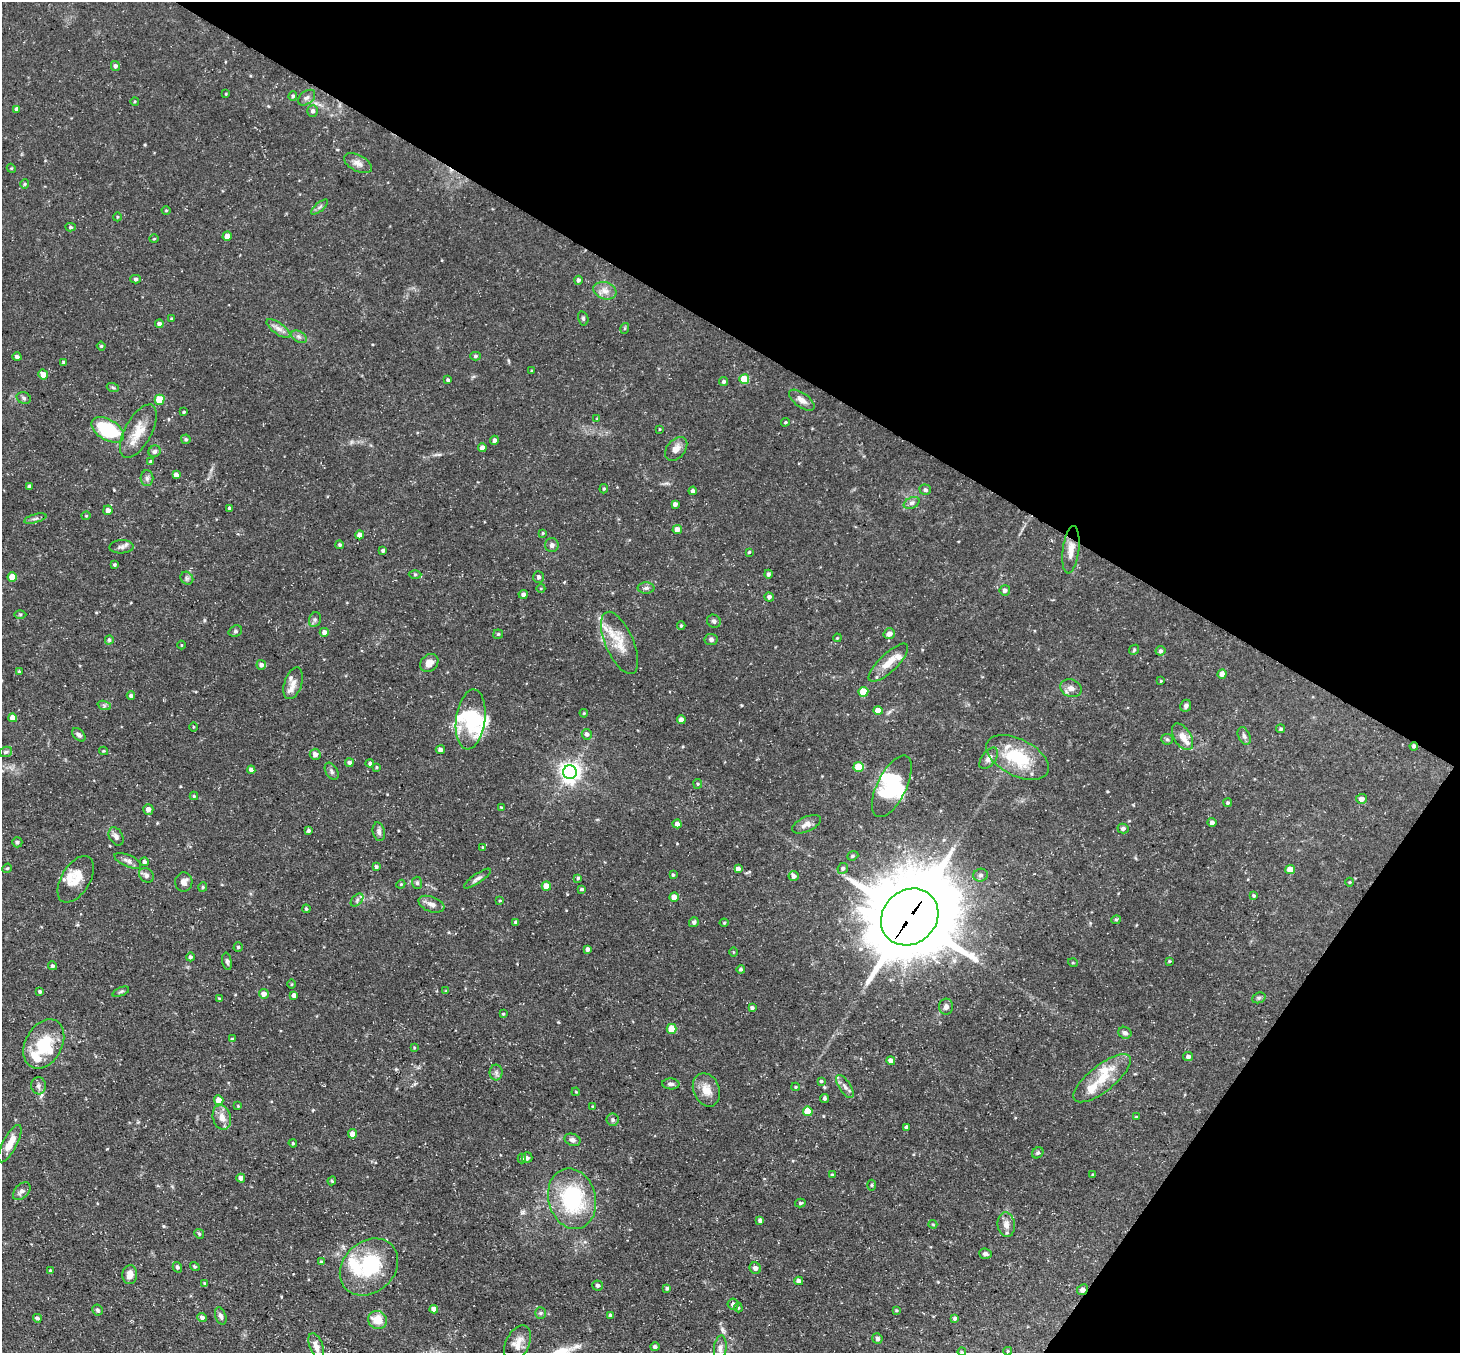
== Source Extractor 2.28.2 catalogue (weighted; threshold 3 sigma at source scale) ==
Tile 8 of 4 x 4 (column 4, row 2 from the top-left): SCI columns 4377-5834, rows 2993-4343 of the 5834 x 5843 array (HDU 1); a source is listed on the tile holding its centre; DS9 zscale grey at full resolution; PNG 1462 x 1355 px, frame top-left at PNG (2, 2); each listed source drawn as its Kron ellipse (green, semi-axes under 4 px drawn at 4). Shown black and unused: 31% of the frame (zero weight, under 3 of 5 exposures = <1% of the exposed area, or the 3 px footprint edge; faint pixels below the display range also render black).
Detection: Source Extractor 2.28.2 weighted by HDU 2 'WHT'; one run over the whole footprint, this tile lists its part. Background 0.0791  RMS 0.0042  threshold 0.0187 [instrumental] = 3 sigma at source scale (4.5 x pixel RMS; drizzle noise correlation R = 1.50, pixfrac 1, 0.05/0.05 arcsec/px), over >= 5 px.
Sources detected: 305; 7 inside a brighter object's white glare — neither listed nor drawn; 18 inside a brighter listed object's ellipse — not listed separately; the other 280 listed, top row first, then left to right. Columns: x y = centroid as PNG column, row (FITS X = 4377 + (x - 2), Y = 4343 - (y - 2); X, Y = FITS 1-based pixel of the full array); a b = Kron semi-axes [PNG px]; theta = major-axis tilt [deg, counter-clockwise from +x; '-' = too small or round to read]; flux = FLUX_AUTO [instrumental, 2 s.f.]
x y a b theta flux
115 66 5 4 - 1.2
226 94 3 3 - 0.31
293 96 4 4 - 0.69
307 98 10 6 39 1.4
135 101 4 3 - 0.38
17 109 4 4 - 1.4
313 111 6 5 - 1.2
358 163 15 8 -27 2.4
11 168 5 3 - 0.38
25 184 5 4 - 0.51
320 207 10 3 40 0.86
166 210 4 3 - 0.34
117 217 4 3 - 0.37
71 227 5 4 - 0.65
227 236 4 4 - 2.7
154 239 4 3 - 0.4
136 279 5 4 - 0.85
578 280 4 4 - 1
605 291 12 8 -19 2.9
583 318 7 5 -76 0.74
172 319 3 3 - 0.54
159 324 4 4 - 1.9
625 328 5 3 - 0.4
278 329 14 5 -36 2.2
299 337 8 5 -30 1.1
101 346 4 4 - 0.51
475 356 5 4 - 0.66
17 357 4 4 - 1.2
64 362 3 3 - 0.72
532 371 4 3 - 0.34
43 374 5 4 - 3.4
744 379 5 5 - 11
448 380 3 3 - 0.77
724 382 5 4 - 0.96
113 388 6 4 -21 0.6
24 398 7 5 -19 0.98
160 400 5 5 - 13
802 400 15 7 -36 2.8
184 412 4 3 - 0.44
597 419 4 4 - 0.35
785 422 4 3 - 0.46
660 429 4 3 - 0.32
108 430 18 10 -30 28
138 431 29 13 61 8.1
186 439 5 4 - 0.76
494 440 4 4 - 1.3
482 448 4 4 - 2
676 449 13 9 49 3
154 451 6 5 - 0.93
151 462 4 4 - 0.55
176 475 4 4 - 2.1
147 478 8 6 -89 1.1
29 487 3 3 - 0.86
604 489 5 4 - 0.55
925 490 6 5 - 1.1
693 491 4 4 - 1.1
912 503 8 5 27 1.2
675 504 4 4 - 1.4
229 508 4 3 - 0.87
108 510 5 4 - 2.2
86 516 4 4 - 0.41
35 519 11 3 15 1
677 529 4 4 - 2.8
543 533 4 3 - 0.46
360 535 4 4 - 2.4
340 545 4 4 - 0.8
552 545 7 7 - 1.4
121 547 12 6 2 1.5
383 550 4 3 - 0.9
1071 550 24 8 83 4.4
749 552 4 3 - 0.39
114 564 3 3 - 0.59
415 574 6 4 1 0.59
768 574 4 4 - 1
12 577 4 4 - 5.6
539 577 6 5 - 1.1
187 578 7 5 -45 0.99
541 588 4 3 - 0.33
646 588 8 5 1 1.1
1005 590 5 5 - 1.3
523 594 4 4 - 1.3
769 597 5 4 - 1.1
20 614 6 4 0 0.59
315 620 7 6 - 1
714 621 7 6 - 1.1
681 626 4 4 - 0.52
235 631 7 5 21 0.78
324 632 4 4 - 2.1
498 634 5 4 - 0.53
889 634 6 5 - 2.8
837 638 4 3 - 0.37
711 639 6 5 - 0.97
109 640 5 4 - 0.81
620 643 33 14 -66 9.5
181 645 4 3 - 0.32
1134 650 6 4 47 0.55
1160 651 5 4 - 0.95
429 663 10 8 42 3.2
888 663 26 9 43 5.8
261 665 5 5 - 1.5
19 671 4 3 - 0.57
1222 674 5 4 - 2.1
1161 681 3 3 - 0.32
293 683 16 8 72 3.5
1071 688 11 8 -22 2.5
863 692 5 5 - 10
131 696 4 4 - 1
104 705 7 4 -19 0.75
1186 706 6 5 - 1.1
878 710 5 4 - 4.8
584 713 4 3 - 0.42
13 718 4 4 - 3.7
471 719 30 14 83 15
681 719 4 4 - 1.9
193 727 4 3 - 0.32
1280 729 4 4 - 0.57
587 734 5 5 - 1.2
79 735 8 5 -44 1.1
1244 736 9 6 -67 1.2
1182 737 15 8 -57 3.9
1167 739 5 5 - 0.58
1414 746 4 4 - 1.1
440 750 4 4 - 1.7
104 751 4 4 - 0.43
6 752 6 5 - 0.7
315 754 5 5 - 2.1
1017 757 34 18 -27 21
989 758 12 7 52 2.2
349 763 4 4 - 1.1
370 763 4 4 - 0.9
377 767 4 3 - 0.43
859 767 5 5 - 12
251 770 4 4 - 1.3
332 771 9 6 -60 1.1
570 772 7 7 - 260
698 784 5 4 - 0.47
892 786 34 14 63 15
194 796 4 4 - 0.53
1361 799 5 5 - 2.3
1228 803 4 4 - 0.67
501 807 4 3 - 0.32
148 809 5 5 - 1.8
1212 822 4 4 - 1.3
677 824 4 4 - 1.8
806 824 15 7 25 2.4
1123 828 5 5 - 1.2
308 830 4 4 - 0.85
379 832 9 6 -78 1.5
116 836 10 6 -62 1.5
17 842 5 5 - 0.72
482 847 3 2 - 0.27
853 856 6 4 21 0.62
128 861 14 6 -24 1.8
144 862 4 4 - 0.86
376 867 4 4 - 0.78
7 868 5 4 - 0.49
843 868 5 5 - 0.94
738 869 4 4 - 2
1290 869 5 4 - 4.8
146 875 8 6 -43 1.3
673 875 3 3 - 0.52
981 875 7 6 - 1.2
793 876 5 5 - 1.5
578 878 4 4 - 0.55
76 879 26 14 58 7.7
477 879 16 5 34 1.4
184 882 9 8 - 2.3
1350 882 4 3 - 0.32
417 883 6 5 - 0.78
401 884 4 3 - 0.39
546 886 5 4 - 4.6
203 887 5 4 - 0.51
582 889 4 3 - 0.61
1254 896 4 4 - 0.57
674 897 4 4 - 4
357 900 8 4 47 1
500 901 4 2 - 0.36
431 904 13 7 -21 2.6
306 909 4 4 - 0.5
910 917 30 26 43 4900
1116 920 5 4 - 0.52
694 922 5 5 - 0.93
516 923 4 3 - 1.2
724 923 4 4 - 0.46
238 947 4 4 - 0.6
588 949 4 4 - 1.2
733 952 5 3 - 0.34
190 957 4 4 - 0.84
227 961 9 4 -80 1
1169 961 3 3 - 0.41
1073 963 5 3 - 0.38
52 966 4 4 - 0.74
741 969 4 4 - 0.82
292 984 5 3 - 0.41
40 991 3 3 - 0.58
446 991 4 3 - 0.41
121 992 9 3 21 0.58
264 994 5 5 - 2.2
294 995 4 4 - 1.6
1259 998 7 5 20 0.7
219 999 4 3 - 0.49
946 1007 8 7 - 1.5
752 1008 4 3 - 0.88
503 1014 4 3 - 0.42
672 1029 5 5 - 8.4
1125 1033 7 5 -32 1.2
232 1039 4 4 - 0.55
44 1044 26 18 61 17
414 1048 4 3 - 0.36
1188 1056 5 4 - 1.1
891 1061 4 4 - 2.2
496 1072 8 6 -88 1.3
1102 1078 35 13 39 10
821 1081 4 3 - 0.56
671 1084 8 5 -3 1.2
39 1086 8 7 - 1.5
796 1087 4 4 - 0.42
845 1087 13 6 -56 1.8
706 1090 17 13 -65 5.2
576 1092 4 3 - 0.34
824 1098 4 4 - 0.76
219 1100 5 4 - 4.1
238 1106 3 3 - 0.31
593 1107 4 3 - 0.69
808 1111 5 4 - 9.4
222 1117 12 9 -74 3.6
1136 1117 3 2 - 0.45
613 1120 6 6 - 0.9
907 1127 3 3 - 0.73
352 1134 5 4 - 2.8
572 1140 8 6 -20 1.4
293 1143 4 3 - 0.45
10 1144 21 7 62 5.6
1038 1153 6 5 - 0.68
527 1158 5 5 - 1
522 1159 5 4 - 0.63
832 1174 4 2 - 0.36
1093 1175 4 3 - 0.59
241 1178 4 4 - 1.8
332 1181 4 4 - 0.51
872 1185 5 3 - 0.44
22 1191 10 6 47 1.8
572 1199 31 23 -74 37
800 1203 5 4 - 0.68
760 1220 4 4 - 1.2
933 1224 4 4 - 0.41
1006 1225 12 8 -84 2.7
199 1234 5 4 - 0.62
985 1254 6 5 - 1.2
321 1262 4 3 - 0.78
195 1266 5 3 - 0.56
177 1267 5 4 - 1
369 1267 32 25 42 27
755 1268 6 5 - 1.5
51 1271 4 4 - 0.83
130 1275 9 7 86 3
799 1281 4 4 - 2
205 1284 4 3 - 0.63
598 1285 5 5 - 0.98
667 1288 4 4 - 0.79
1082 1290 6 5 - 1.7
733 1304 6 5 - 1.3
738 1308 5 4 - 0.56
434 1309 4 4 - 2.3
97 1310 5 5 - 0.87
896 1310 4 4 - 0.41
540 1313 6 5 - 0.71
221 1316 9 5 -70 1.3
611 1316 4 4 - 1.3
202 1317 5 4 - 1.2
37 1318 4 4 - 0.76
955 1318 4 4 - 0.79
377 1320 10 8 -29 6.5
877 1339 5 5 - 1
518 1343 19 11 62 4.2
316 1346 14 6 -69 2.9
655 1347 4 4 - 1.1
720 1348 12 6 83 1.8
1008 1351 4 4 - 0.4
962 1352 4 3 - 0.38
Overlapping masked pixels (flux is a lower limit): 3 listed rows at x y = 1414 746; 910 917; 1082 1290
Isophote crosses this tile's border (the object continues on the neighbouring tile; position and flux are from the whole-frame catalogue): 1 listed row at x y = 962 1352